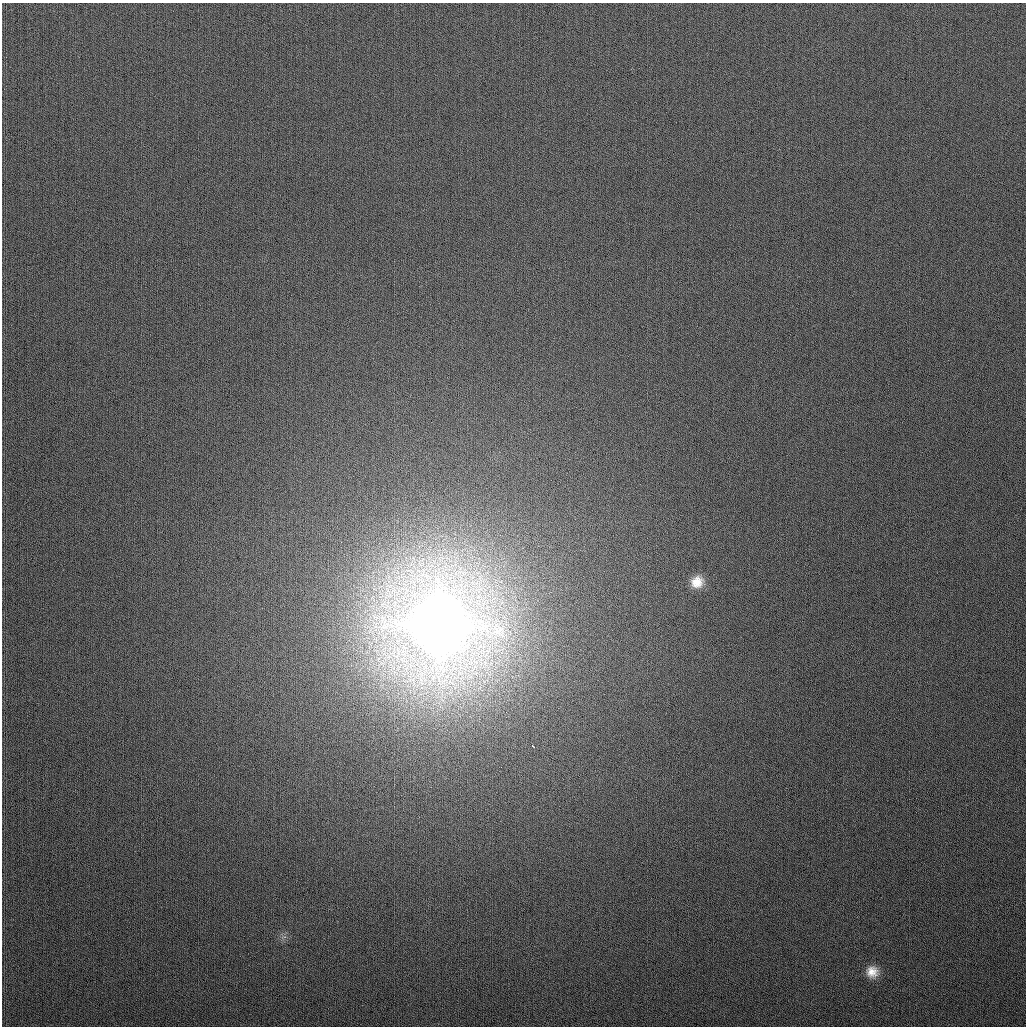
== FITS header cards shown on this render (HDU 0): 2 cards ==
NAXIS1  =                 1024
NAXIS2  =                 1024

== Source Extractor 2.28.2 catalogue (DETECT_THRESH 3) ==
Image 1024 x 1024 px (HDU 0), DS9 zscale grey, 1 PNG px = 1 image px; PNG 1028 x 1028 px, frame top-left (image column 1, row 1024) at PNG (2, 3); no overlay
Background 278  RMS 11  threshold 33.7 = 3 sigma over >= 5 px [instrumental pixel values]
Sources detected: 4; all 4 listed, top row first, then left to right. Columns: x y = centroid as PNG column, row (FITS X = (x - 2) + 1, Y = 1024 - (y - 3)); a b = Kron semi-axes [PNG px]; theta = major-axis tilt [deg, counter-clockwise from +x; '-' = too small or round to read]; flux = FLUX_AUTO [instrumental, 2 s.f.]
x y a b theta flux
697 582 14 13 - 1.1e+04
439 625 23 22 - 9.5e+06
533 746 3 2 - 4.7e+03
872 972 14 13 - 9.8e+03